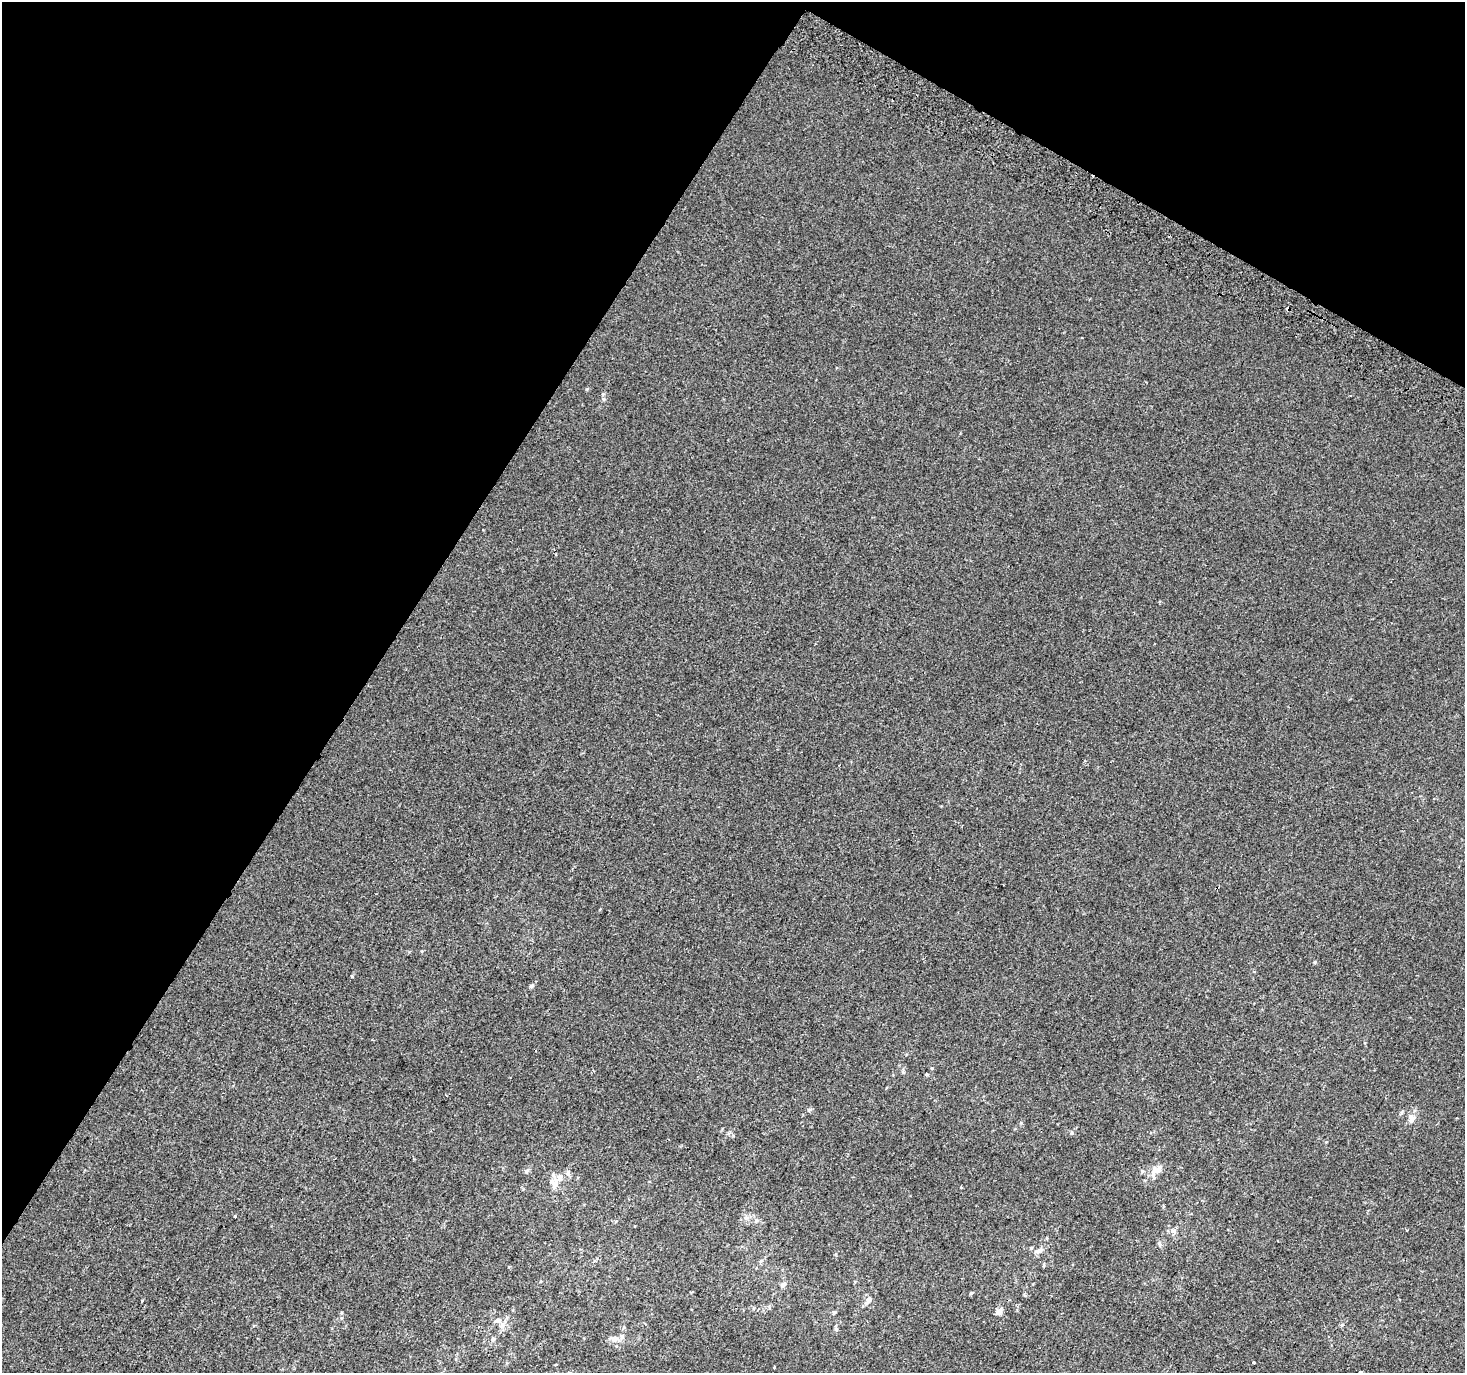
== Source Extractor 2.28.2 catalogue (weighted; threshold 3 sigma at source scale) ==
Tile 2 of 4 x 4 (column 2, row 1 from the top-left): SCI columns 1496-2958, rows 4409-5779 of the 5908 x 6010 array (HDU 1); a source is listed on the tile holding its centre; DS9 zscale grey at full resolution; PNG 1467 x 1375 px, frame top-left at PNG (2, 2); no overlay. Shown black and unused: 31% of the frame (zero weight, under 2 of 3 exposures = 2% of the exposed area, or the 3 px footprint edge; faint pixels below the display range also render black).
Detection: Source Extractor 2.28.2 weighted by HDU 2 'WHT'; one run over the whole footprint, this tile lists its part. Background 6.26e-04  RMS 0.0036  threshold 0.0164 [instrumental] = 3 sigma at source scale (4.5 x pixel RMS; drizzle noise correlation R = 1.50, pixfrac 1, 0.0396/0.0396 arcsec/px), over >= 5 px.
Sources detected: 34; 1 cosmic-ray / hot-pixel residue — not listed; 2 inside a brighter listed object's ellipse — not listed separately; the other 31 listed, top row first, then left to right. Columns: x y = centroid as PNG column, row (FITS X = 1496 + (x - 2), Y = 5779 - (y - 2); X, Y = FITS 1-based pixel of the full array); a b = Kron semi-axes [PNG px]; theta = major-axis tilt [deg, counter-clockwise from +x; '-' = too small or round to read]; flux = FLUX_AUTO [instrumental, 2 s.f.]
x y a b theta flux
603 399 6 5 - 0.59
1315 962 5 3 - 0.35
352 976 4 2 - 0.31
532 986 5 5 - 0.69
927 1074 5 3 - 0.36
1411 1118 11 8 -85 2.2
1158 1169 22 10 44 3.3
527 1171 7 5 37 0.78
568 1173 8 6 -77 0.93
554 1183 16 14 -70 3.3
235 1216 3 3 - 1.6
757 1220 6 4 90 0.56
1173 1231 7 5 -43 0.94
1159 1244 6 4 -88 0.57
1038 1251 14 6 20 1.5
761 1261 6 4 19 0.48
783 1285 10 5 39 0.98
971 1293 5 4 - 0.39
141 1301 3 3 - 0.57
868 1301 14 6 51 1.5
834 1312 5 4 - 0.54
999 1312 8 6 48 1.8
498 1321 14 5 -7 1.4
1342 1325 5 5 - 0.48
624 1327 5 3 - 0.36
836 1329 6 5 - 0.57
493 1339 5 5 - 0.58
614 1339 14 7 -2 2.2
1254 1363 3 3 - 2.2
774 1367 3 3 - 1.2
1360 1372 3 3 - 0.72
Isophote crosses this tile's border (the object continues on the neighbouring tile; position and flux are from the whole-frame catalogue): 1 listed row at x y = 1360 1372
Unlisted compact peaks at least as high as the median listed source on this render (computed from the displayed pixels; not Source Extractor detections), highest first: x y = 1072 1133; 932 1068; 809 1110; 733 1136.